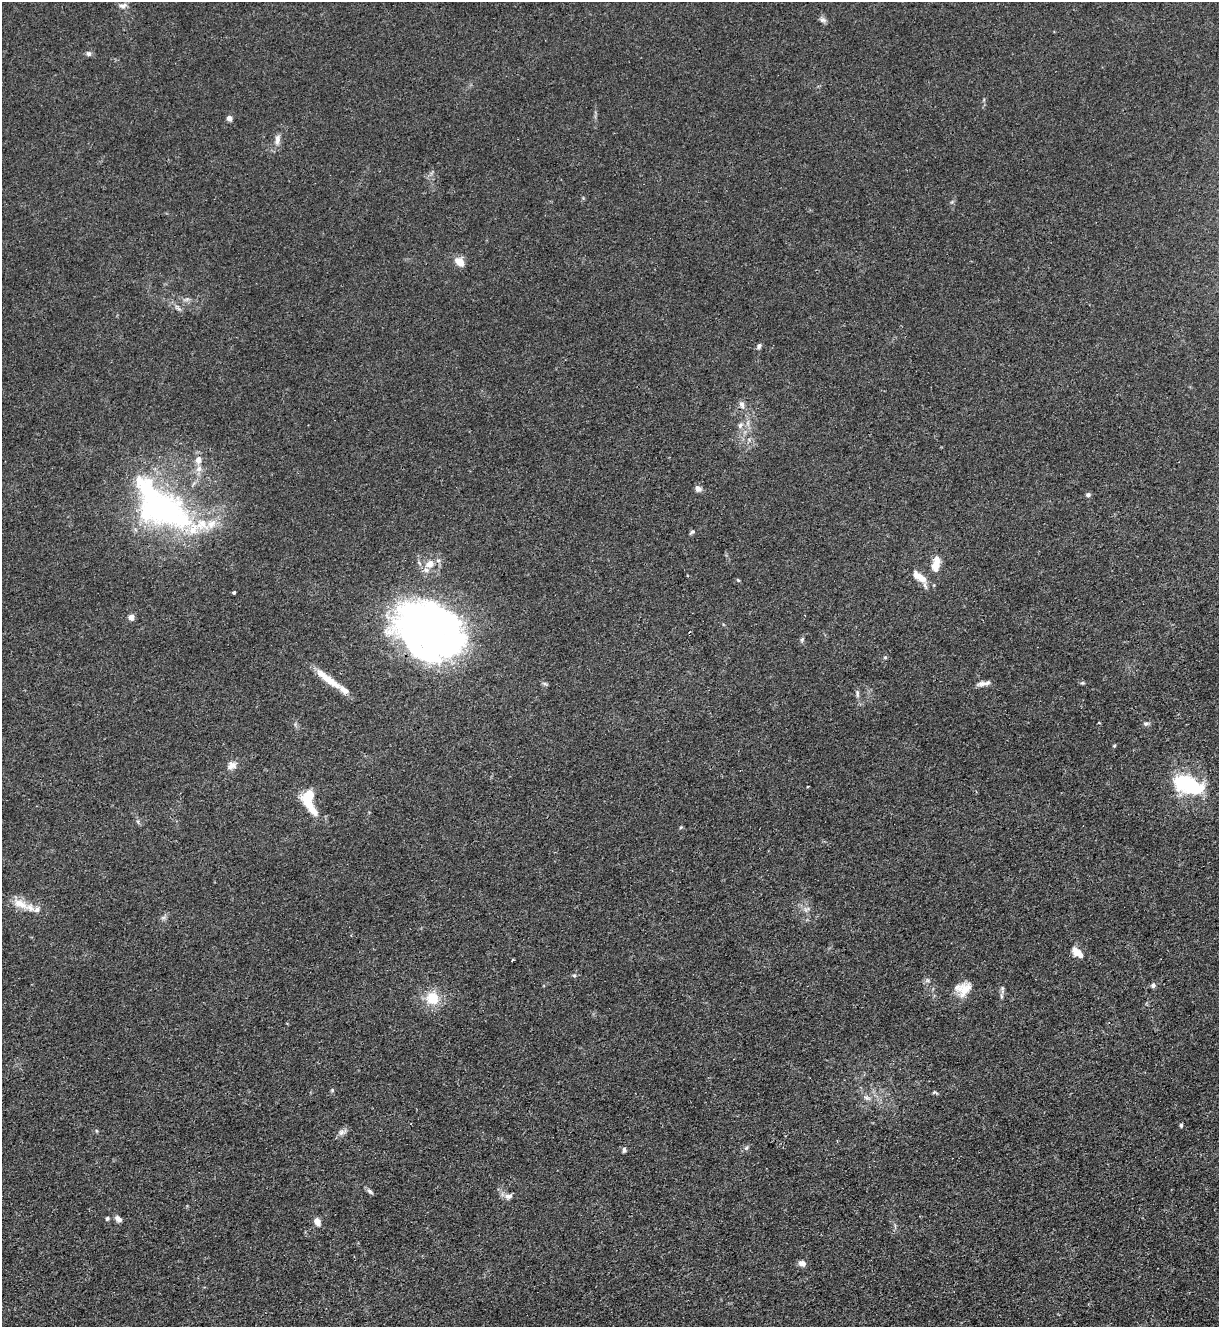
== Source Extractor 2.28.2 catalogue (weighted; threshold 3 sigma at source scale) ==
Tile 6 of 4 x 4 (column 2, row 2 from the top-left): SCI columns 1364-2580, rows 2653-3977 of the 5287 x 5305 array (HDU 1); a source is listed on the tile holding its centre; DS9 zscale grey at full resolution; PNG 1221 x 1329 px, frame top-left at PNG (2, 2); no overlay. Shown black and unused: <1% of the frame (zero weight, under 3 of 4 exposures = <1% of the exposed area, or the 3 px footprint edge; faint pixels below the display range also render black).
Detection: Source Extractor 2.28.2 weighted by HDU 2 'WHT'; one run over the whole footprint, this tile lists its part. Background 0.0279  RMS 0.0026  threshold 0.0119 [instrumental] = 3 sigma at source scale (4.5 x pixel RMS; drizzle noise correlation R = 1.50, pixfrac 1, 0.05/0.05 arcsec/px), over >= 5 px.
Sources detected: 75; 5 inside a brighter object's white glare — not listed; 10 inside a brighter listed object's ellipse — not listed separately; the other 60 listed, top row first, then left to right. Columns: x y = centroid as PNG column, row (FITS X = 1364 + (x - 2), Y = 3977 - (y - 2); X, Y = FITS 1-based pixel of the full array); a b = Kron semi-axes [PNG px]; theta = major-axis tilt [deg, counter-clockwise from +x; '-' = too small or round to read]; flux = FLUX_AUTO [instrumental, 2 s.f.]
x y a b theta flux
123 6 11 7 13 1.2
823 20 9 6 -9 0.81
89 54 7 7 - 0.74
230 118 4 4 - 2
277 139 14 6 83 1.7
460 262 12 8 -38 2.7
187 299 8 5 31 0.65
759 346 9 5 62 0.68
742 404 10 7 -73 1.2
740 425 9 7 68 1.1
198 460 10 8 84 2.1
698 488 9 7 -52 1.1
1088 495 5 5 - 0.74
164 509 79 46 -19 65
692 532 8 4 40 0.5
429 564 12 9 32 3
936 564 22 10 80 3.7
920 577 24 8 -45 3.9
738 580 6 3 -45 0.31
234 593 3 3 - 0.37
131 617 4 4 - 2.8
429 628 72 53 13 80
802 640 7 5 70 0.51
885 657 6 4 0 0.33
328 679 38 8 -37 5.9
982 683 14 7 18 1.4
1082 683 6 4 18 0.36
545 684 8 3 -19 0.45
857 694 12 4 -83 0.79
1146 723 8 6 1 0.66
1114 746 4 4 - 0.3
231 766 13 10 30 1.9
1189 785 21 14 42 10
309 795 11 9 48 6.4
311 808 33 9 -50 5.4
681 827 5 4 - 0.33
20 904 23 11 -24 4
806 909 10 7 25 1.1
163 918 7 4 19 0.56
1077 952 14 8 -40 3.1
574 975 6 4 -1 0.39
1153 985 6 6 - 0.78
1002 988 8 5 69 0.6
965 989 23 13 54 4.2
1001 996 7 4 -89 0.54
432 998 13 13 - 7.2
332 1090 5 4 - 0.36
934 1092 8 4 -12 0.43
867 1098 10 6 -11 0.97
1181 1125 6 4 -82 0.45
97 1131 6 3 -70 0.29
342 1132 13 7 22 1.2
746 1148 6 4 45 0.49
624 1150 7 4 84 0.58
370 1191 10 5 -45 0.71
509 1196 12 7 13 1.3
107 1218 5 5 - 0.45
118 1219 8 6 -40 1.4
317 1222 11 7 -57 1.7
802 1263 8 7 - 1.6